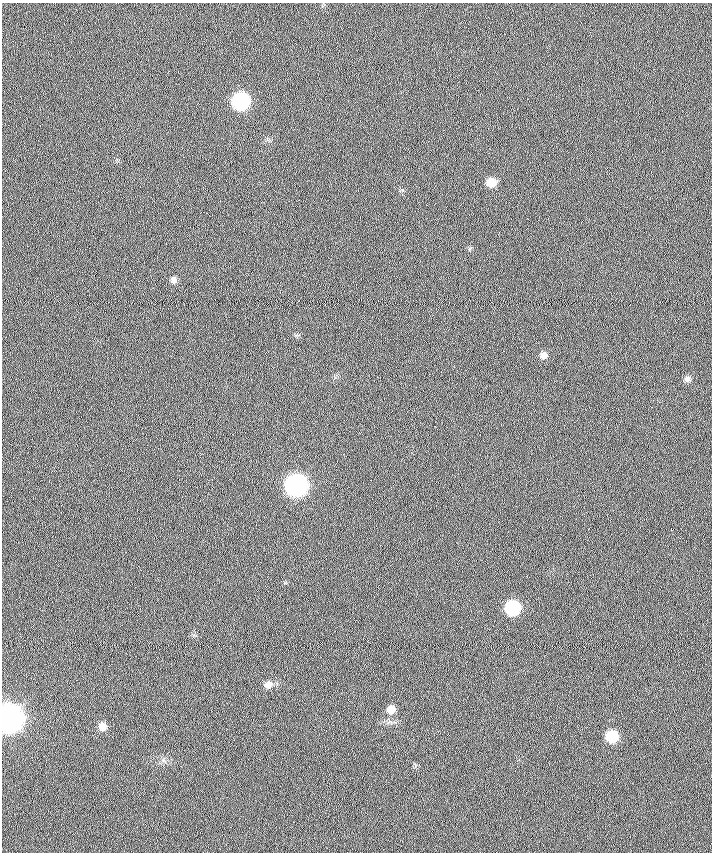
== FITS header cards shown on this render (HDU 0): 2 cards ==
NAXIS1  =                  710 /
NAXIS2  =                  850 /

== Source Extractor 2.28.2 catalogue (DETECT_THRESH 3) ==
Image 710 x 850 px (HDU 0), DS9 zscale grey, 1 PNG px = 1 image px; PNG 714 x 854 px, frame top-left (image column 1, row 850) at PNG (2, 3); no overlay
Background 0.158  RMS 6.4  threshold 19.1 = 3 sigma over >= 5 px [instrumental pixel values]
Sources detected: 13; all 13 listed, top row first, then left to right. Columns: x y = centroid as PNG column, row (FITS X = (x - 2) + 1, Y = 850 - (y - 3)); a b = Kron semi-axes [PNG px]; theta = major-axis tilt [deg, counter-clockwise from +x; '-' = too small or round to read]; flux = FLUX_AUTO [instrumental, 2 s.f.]
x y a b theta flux
241 101 10 9 - 88000
491 182 8 8 - 5900
174 280 8 7 - 1800
543 355 8 8 - 2200
687 379 8 7 - 1500
296 485 10 10 - 280000
671 529 3 2 - 2700
512 608 9 9 - 43000
268 685 10 9 - 2500
391 709 9 8 - 3800
9 718 11 10 - 860000
102 727 9 8 - 3600
612 736 8 8 - 19000
At the frame edge (FLAGS 8, measured only in part): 1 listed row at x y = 9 718